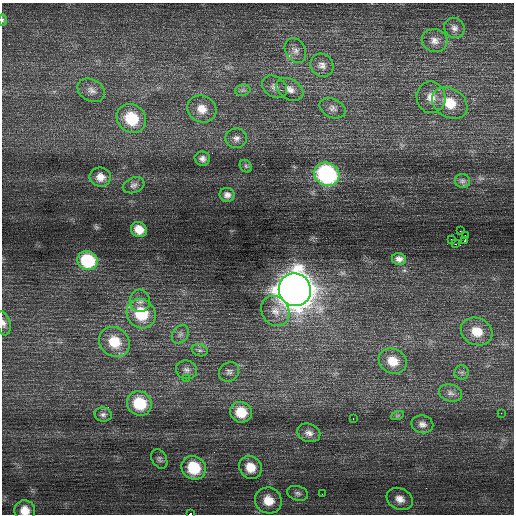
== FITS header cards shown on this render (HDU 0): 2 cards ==
NAXIS1  =                  512 / Axis length
NAXIS2  =                  512 / Axis length

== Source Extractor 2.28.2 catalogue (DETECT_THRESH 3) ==
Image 512 x 512 px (HDU 0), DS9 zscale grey, 1 PNG px = 1 image px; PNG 516 x 516 px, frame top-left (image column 1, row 512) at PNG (2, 3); each listed source drawn as its Kron ellipse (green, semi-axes under 4 px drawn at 4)
Background 0.686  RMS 0.81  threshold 2.43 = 3 sigma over >= 5 px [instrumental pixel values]
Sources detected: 62; all 62 listed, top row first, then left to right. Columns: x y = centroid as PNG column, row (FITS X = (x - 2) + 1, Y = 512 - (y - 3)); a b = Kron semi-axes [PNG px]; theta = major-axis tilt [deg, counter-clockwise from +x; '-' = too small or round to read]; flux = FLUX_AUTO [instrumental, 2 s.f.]
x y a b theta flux
3 20 5 3 - 69
454 28 11 9 -48 290
435 41 13 11 -14 460
295 50 13 10 -59 340
322 65 12 11 - 350
274 87 13 10 -35 330
290 89 14 10 -31 420
91 90 14 11 -28 410
243 90 8 5 11 140
431 97 16 14 -80 750
450 103 19 14 -33 1500
333 108 14 9 -25 310
202 109 15 13 -26 810
131 118 15 13 -41 2200
236 138 11 9 -1 300
202 159 8 7 - 220
246 166 7 5 -47 98
327 174 13 11 -25 8600
100 177 10 9 - 500
462 181 8 6 -12 140
134 185 11 7 21 210
227 195 7 7 - 240
139 230 8 7 - 640
460 231 2 2 - 39
465 235 2 2 - 860
452 240 3 2 - 160
465 240 3 2 - 79
455 244 2 2 - 170
399 259 7 6 - 240
87 261 10 9 - 3300
295 290 16 16 - 100000
140 301 11 10 - 330
275 311 16 13 -58 660
141 314 15 14 - 2300
3 323 12 6 -77 250
477 332 16 13 -25 1100
180 334 10 7 53 210
114 342 16 14 -41 1600
200 350 8 6 -18 170
393 361 14 12 -28 970
187 370 10 9 - 270
229 372 10 9 - 230
462 372 7 7 - 150
187 378 4 4 - 66
450 393 12 8 -16 300
139 403 13 11 -35 2200
241 412 11 10 - 1300
501 413 2 2 - 31
103 415 8 7 - 180
397 416 7 4 19 76
353 418 3 2 - 170
422 424 11 9 -13 290
309 433 12 9 -20 320
159 459 10 7 -62 170
250 467 12 11 - 900
194 468 12 11 - 2300
298 493 11 7 -17 190
322 494 2 2 - 24
400 499 13 10 -28 500
268 500 13 12 - 990
25 510 10 10 - 750
190 514 3 2 - 1200
At the frame edge (FLAGS 8, measured only in part): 4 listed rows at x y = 3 20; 3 323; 25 510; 190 514